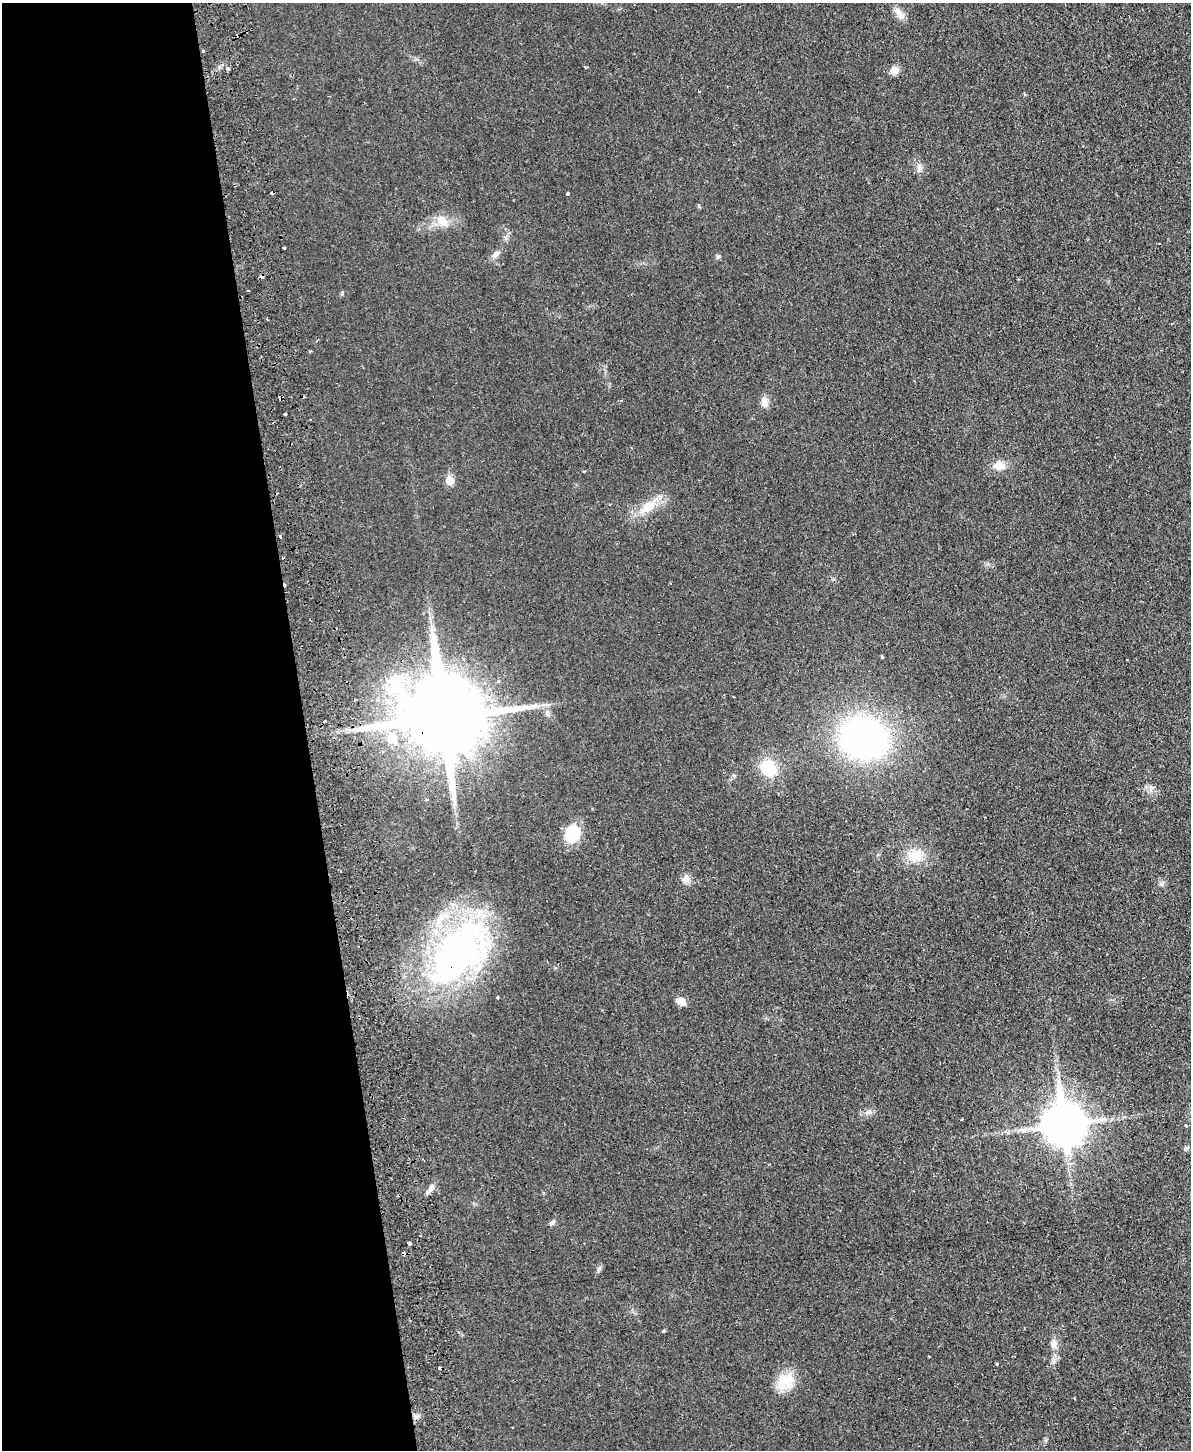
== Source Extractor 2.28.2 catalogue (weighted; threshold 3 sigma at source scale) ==
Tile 5 of 4 x 3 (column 1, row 2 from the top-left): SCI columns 57-1245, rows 1603-3050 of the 4870 x 4758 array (HDU 1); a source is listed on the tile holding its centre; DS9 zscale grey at full resolution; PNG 1193 x 1452 px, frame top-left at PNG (2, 3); no overlay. Shown black and unused: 26% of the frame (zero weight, under 2 of 3 exposures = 3% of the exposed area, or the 3 px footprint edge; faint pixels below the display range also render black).
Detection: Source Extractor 2.28.2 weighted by HDU 2 'WHT'; one run over the whole footprint, this tile lists its part. Background 0.025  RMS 0.0047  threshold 0.0213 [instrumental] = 3 sigma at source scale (4.5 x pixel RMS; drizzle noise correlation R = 1.50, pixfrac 1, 0.05/0.05 arcsec/px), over >= 5 px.
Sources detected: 61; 1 inside a brighter object's white glare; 12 cosmic-ray / hot-pixel residue — not listed; the other 48 listed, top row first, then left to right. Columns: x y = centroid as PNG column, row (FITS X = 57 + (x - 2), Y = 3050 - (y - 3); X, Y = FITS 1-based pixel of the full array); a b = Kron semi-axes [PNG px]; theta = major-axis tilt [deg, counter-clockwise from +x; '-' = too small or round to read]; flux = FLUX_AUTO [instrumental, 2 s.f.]
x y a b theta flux
899 13 20 8 -50 3.4
203 50 3 3 - 1.4
228 69 4 3 - 3.2
894 70 9 8 - 4.2
699 92 3 3 - 0.99
919 167 10 8 -81 2.1
568 194 3 3 - 1.3
442 221 16 11 -43 4.9
284 248 3 3 - 1.1
495 254 12 7 48 2.1
718 257 6 5 - 0.84
248 291 3 2 - 0.97
342 293 7 4 66 0.63
621 400 4 3 - 0.42
764 402 16 8 -71 2.8
285 414 3 3 - 2
999 466 11 9 3 5.9
449 480 6 6 - 9.3
648 507 21 13 37 8.6
882 657 4 3 - 2.2
397 687 35 22 -51 22
355 700 2 2 - 0.49
443 717 23 22 - 6700
325 721 4 3 - 2.5
392 738 12 11 - 7.1
864 738 35 31 -12 160
768 768 16 13 -62 17
734 776 5 4 - 0.67
572 834 17 13 64 18
915 856 20 14 9 9.3
686 879 12 9 22 2.5
1162 884 7 4 -71 0.91
456 952 94 56 41 140
497 997 3 3 - 1.8
680 1001 12 9 -14 3
868 1112 8 6 4 1.5
1063 1124 14 10 -83 1300
1186 1125 3 3 - 2.9
1186 1148 6 5 - 0.91
431 1189 12 6 53 2
552 1222 10 4 23 0.97
409 1243 4 3 - 4.2
664 1331 4 3 - 0.57
1054 1344 13 7 -88 2.7
929 1356 3 2 - 0.58
997 1364 3 3 - 0.52
785 1381 23 18 40 11
1075 1398 3 2 - 0.45
Overlapping masked pixels (flux is a lower limit): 2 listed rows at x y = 443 717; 456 952
Unlisted compact peaks at least as high as the median listed source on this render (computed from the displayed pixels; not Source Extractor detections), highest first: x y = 599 1269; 547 712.